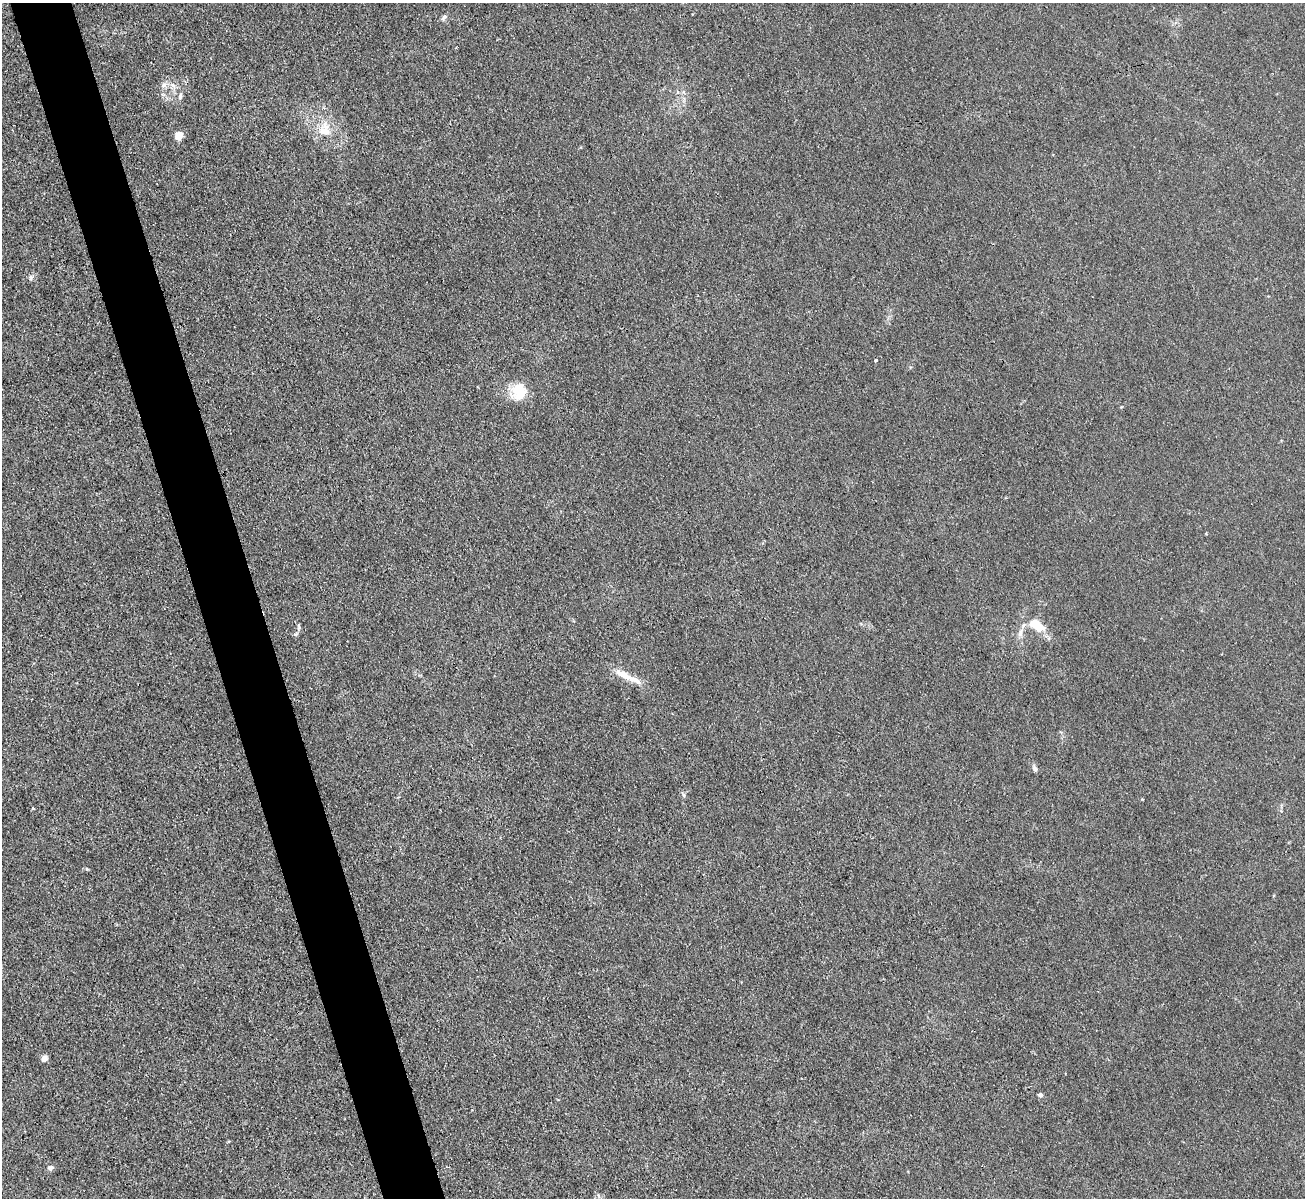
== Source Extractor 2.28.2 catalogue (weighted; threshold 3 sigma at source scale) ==
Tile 11 of 4 x 4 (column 3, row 3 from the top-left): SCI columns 2608-3910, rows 1341-2536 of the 5214 x 5196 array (HDU 1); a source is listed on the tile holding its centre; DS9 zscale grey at full resolution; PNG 1307 x 1200 px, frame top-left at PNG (2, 3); no overlay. Shown black and unused: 5% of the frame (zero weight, under 3 of 4 exposures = <1% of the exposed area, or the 3 px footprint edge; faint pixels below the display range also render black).
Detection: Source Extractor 2.28.2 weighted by HDU 2 'WHT'; one run over the whole footprint, this tile lists its part. Background 0.0411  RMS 0.0057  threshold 0.0255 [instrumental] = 3 sigma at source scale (4.5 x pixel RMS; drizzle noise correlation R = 1.50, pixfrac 1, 0.05/0.05 arcsec/px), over >= 5 px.
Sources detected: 23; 2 inside a brighter object's white glare — not listed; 1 inside a brighter listed object's ellipse — not listed separately; the other 20 listed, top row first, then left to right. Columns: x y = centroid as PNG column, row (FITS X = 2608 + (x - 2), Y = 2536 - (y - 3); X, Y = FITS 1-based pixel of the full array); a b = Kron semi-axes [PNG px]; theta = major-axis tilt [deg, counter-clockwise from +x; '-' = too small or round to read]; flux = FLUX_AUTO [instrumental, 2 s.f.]
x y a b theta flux
444 17 9 5 44 1.6
164 85 9 7 51 2.6
677 92 6 4 -72 0.82
180 96 10 6 75 2
324 129 22 18 75 13
179 136 7 6 - 6.8
31 278 6 5 - 1.3
876 360 4 3 - 0.8
520 388 28 17 26 12
1034 624 10 10 - 8.1
299 626 11 4 -86 1.3
1020 633 15 6 79 3.6
623 674 25 10 -32 7.9
1035 768 10 5 -65 1.6
684 795 7 5 -53 1.2
33 808 3 3 - 1.3
87 869 5 4 - 0.66
44 1058 6 5 - 4.1
1040 1095 5 5 - 1.6
50 1168 7 6 - 2